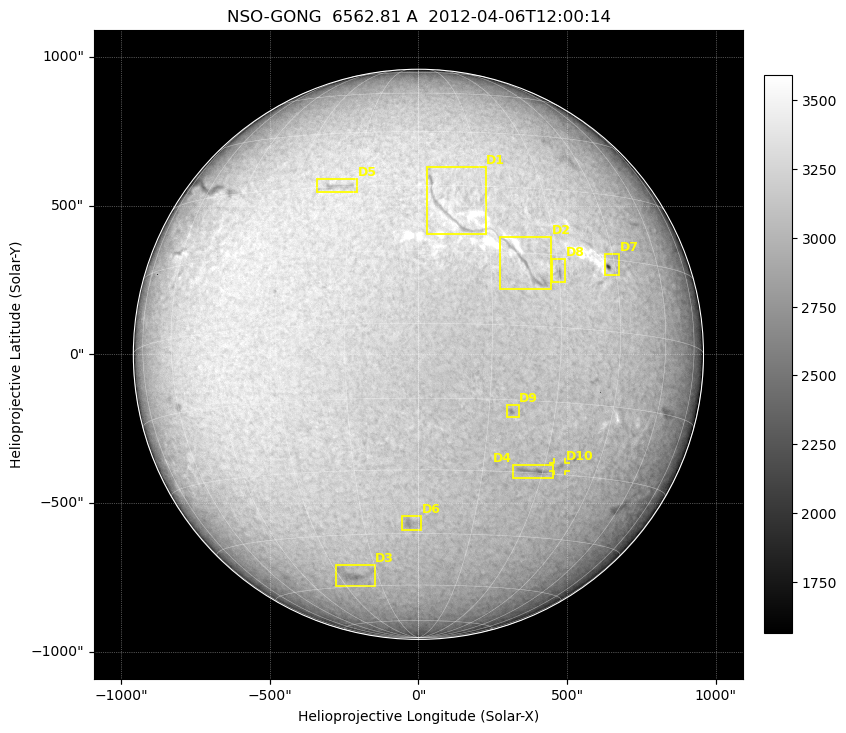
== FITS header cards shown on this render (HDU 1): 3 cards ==
TELESCOP= 'NSO-GONG'           / NSO/GONG Network
WAVELNTH=             6562.808 / [A] exact wavelength of obs
DATE-OBS= '2012-04-06T12:00:14' / Observation start date and time (UTC)

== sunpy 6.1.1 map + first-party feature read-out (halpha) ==
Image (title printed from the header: NSO-GONG  6562.81 A  2012-04-06T12:00:14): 2048 x 2048 px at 1.07 arcsec/px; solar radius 959 arcsec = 900 px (full disc in frame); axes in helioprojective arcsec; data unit not stated in the header (colour bar unlabelled)
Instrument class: HALPHA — H-alpha (6563 A) chromospheric image
Bright regions (plage): reference = the median radial profile (limb darkening/brightening removed); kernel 17 px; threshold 5 sigma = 995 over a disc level ~3215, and >= 1.075x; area >= 63 px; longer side >= 22 px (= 23 arcsec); searched inside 0.97 R_sun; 0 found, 0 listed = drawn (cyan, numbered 1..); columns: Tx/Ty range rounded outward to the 5 arcsec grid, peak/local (2 s.f.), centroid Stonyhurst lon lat
Dark features (filaments and sunspots): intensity divided by the median radial (limb-darkening) profile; local-median window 148 px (8% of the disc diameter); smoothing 5 px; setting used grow <= 0.95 with closing radius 7 px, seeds <= 0.88 or >= 162 px of the 54-px (= 58 arcsec) line detector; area >= 63 px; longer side >= 22 px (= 23 arcsec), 11 px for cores <= 0.7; searched inside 0.97 R_sun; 10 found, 10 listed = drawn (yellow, D1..; 1 of them under ~29 arcsec drawn as corner ticks so the feature stays visible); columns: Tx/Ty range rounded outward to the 5 arcsec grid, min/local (2 s.f., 1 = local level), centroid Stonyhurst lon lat
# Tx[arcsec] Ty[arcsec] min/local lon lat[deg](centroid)
D1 25..230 405..630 0.86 +7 +25
D2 275..450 215..395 0.87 +24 +11
D3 -280..-145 -780..-710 0.86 -25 -56
D4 315..455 -420..-370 0.82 +28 -30
D5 -345..-205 540..590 0.85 -19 +30
D6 -55..10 -595..-540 0.87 -2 -42
D7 625..675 265..340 0.66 +44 +14
D8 445..495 240..325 0.84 +30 +11
D9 295..340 -215..-170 0.85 +20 -17
D10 455..495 -395..-365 0.9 +34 -28
Off-limb: outside the limb everything is below the colour-scale floor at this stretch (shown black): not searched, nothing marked